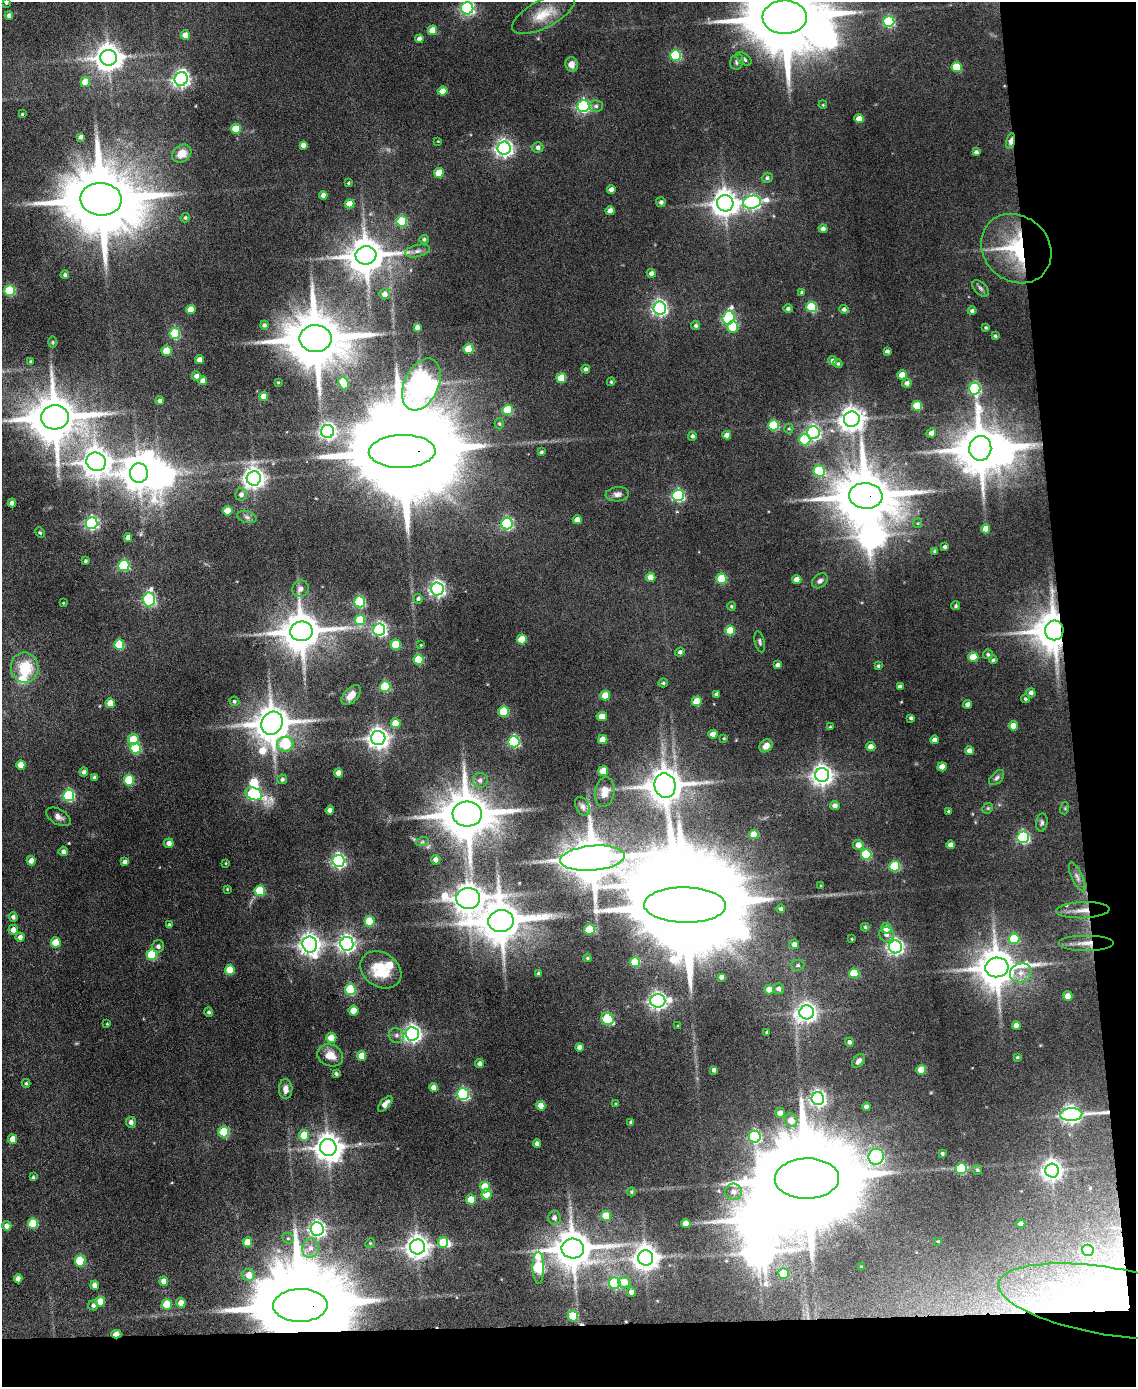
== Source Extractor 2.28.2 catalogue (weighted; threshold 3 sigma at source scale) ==
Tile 12 of 4 x 3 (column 4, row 3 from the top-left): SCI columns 3401-4534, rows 233-1617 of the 4534 x 4512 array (HDU 1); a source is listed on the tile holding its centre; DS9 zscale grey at full resolution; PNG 1138 x 1389 px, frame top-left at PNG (2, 2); each listed source drawn as its Kron ellipse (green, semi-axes under 4 px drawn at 4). Shown black and unused: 10% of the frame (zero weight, under 4 of 8 exposures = <1% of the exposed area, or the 3 px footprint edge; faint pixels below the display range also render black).
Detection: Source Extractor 2.28.2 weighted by HDU 2 'WHT'; one run over the whole footprint, this tile lists its part. Background 0.0942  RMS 0.0056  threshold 0.0228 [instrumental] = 3 sigma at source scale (4.09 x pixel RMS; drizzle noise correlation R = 1.36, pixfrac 0.8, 0.05/0.05 arcsec/px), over >= 5 px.
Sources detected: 381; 3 too faint to see at this stretch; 12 inside a brighter object's white glare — neither listed nor drawn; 4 inside a brighter listed object's ellipse — not listed separately; the other 362 listed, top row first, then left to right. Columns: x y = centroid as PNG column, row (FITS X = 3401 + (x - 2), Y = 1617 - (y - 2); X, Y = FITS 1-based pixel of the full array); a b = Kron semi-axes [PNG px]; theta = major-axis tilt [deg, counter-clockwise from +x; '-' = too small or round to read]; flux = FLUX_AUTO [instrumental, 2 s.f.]
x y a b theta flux
6 3 4 4 - 0.86
467 8 6 6 - 120
543 14 34 14 27 12
9 15 4 4 - 2
785 17 22 16 0 7700
889 22 5 5 - 54
432 30 5 4 - 8.5
185 35 5 4 - 6.5
419 39 4 4 - 2.5
676 55 5 5 - 44
109 58 8 8 - 670
744 59 8 5 -39 1.7
737 62 8 6 64 1.6
571 64 7 6 - 3.8
957 67 5 5 - 18
181 79 7 6 - 190
85 82 5 5 - 9
442 91 5 4 - 5.5
823 105 4 3 - 0.47
583 106 6 6 - 110
596 106 7 5 0 1.3
22 114 3 3 - 0.49
859 119 4 4 - 6.6
236 129 5 5 - 15
81 137 4 4 - 1.7
438 141 4 3 - 0.38
1011 141 8 4 78 4.5
303 145 4 4 - 2.4
538 147 5 5 - 1.8
504 148 6 6 - 230
976 152 4 4 - 1.4
182 154 10 8 37 5.5
439 173 5 5 - 11
767 178 5 5 - 1.3
348 183 4 3 - 0.63
611 189 4 4 - 2.7
323 195 4 4 - 2.7
101 199 21 16 -4 6600
661 202 5 5 - 1.5
752 202 9 6 8 130
725 203 8 8 - 640
349 204 5 4 - 6.8
610 211 4 4 - 4.3
185 218 5 4 - 0.82
402 221 5 5 - 33
823 229 4 4 - 2.2
424 239 4 4 - 1.1
1016 249 37 32 -42 51
417 251 12 6 13 2.3
366 255 10 9 - 1400
651 273 4 4 - 1.9
65 275 4 4 - 1.1
981 288 10 6 -45 1.5
10 291 5 5 - 38
802 292 4 3 - 0.81
385 294 5 5 - 3.7
812 307 5 5 - 34
660 308 6 6 - 160
191 309 5 4 - 8.8
788 309 5 4 - 1.4
844 309 5 4 - 1.4
972 311 4 4 - 1.3
729 318 7 6 - 76
264 325 4 4 - 1.3
696 326 4 4 - 1.2
417 327 4 4 - 2.2
733 327 5 5 - 16
986 328 3 3 - 0.72
175 333 5 5 - 36
995 336 4 3 - 0.79
316 339 16 13 -1 4000
53 342 6 4 -90 0.68
469 349 5 5 - 17
166 351 5 5 - 11
887 351 4 4 - 1.5
199 360 4 4 - 3.4
30 361 3 2 - 0.53
832 361 4 4 - 1.9
838 364 4 4 - 0.91
586 369 4 4 - 1.5
902 375 5 4 - 10
196 376 4 4 - 2
561 378 5 5 - 13
203 381 4 4 - 3.7
278 382 3 2 - 0.52
611 382 4 3 - 0.69
343 383 6 5 - 17
907 383 5 4 - 2.2
421 384 27 17 66 720
975 389 6 5 - 66
264 396 4 4 - 6
160 401 4 4 - 1.7
917 406 5 5 - 19
508 410 5 5 - 23
55 417 14 12 4 2700
852 419 8 7 - 520
499 424 5 4 - 0.85
773 425 5 5 - 34
789 429 5 4 - 0.68
328 431 6 6 - 190
813 433 6 6 - 120
931 433 5 4 - 2.6
727 435 4 4 - 3.6
692 436 4 4 - 1.3
805 440 6 5 - 35
980 448 12 11 - 2300
402 451 33 16 1 19000
541 452 4 4 - 0.94
96 462 10 9 - 690
819 471 6 5 - 39
139 473 9 9 - 870
254 478 7 7 - 360
241 494 6 6 - 2.1
617 494 12 7 4 2.3
678 495 6 5 - 78
866 496 17 13 -5 4200
12 503 4 4 - 2.5
228 511 5 5 - 12
247 517 10 6 -16 1.6
577 520 4 4 - 6.2
92 523 6 6 - 100
918 523 5 4 - 0.57
507 524 6 5 - 76
986 529 4 4 - 6.2
40 533 5 4 - 0.68
128 537 4 4 - 3
945 547 3 3 - 1.1
935 551 4 3 - 0.82
85 561 3 3 - 0.79
124 565 5 5 - 41
651 577 5 4 - 6.2
722 579 5 5 - 24
797 580 4 4 - 5.8
820 581 9 6 42 1.8
300 589 8 8 - 2.8
437 589 6 6 - 180
149 599 7 6 - 90
418 599 5 4 - 1.2
360 602 5 5 - 47
63 603 3 3 - 0.41
731 606 4 4 - 0.76
956 606 4 4 - 0.91
360 620 5 5 - 22
379 629 6 6 - 140
730 630 5 5 - 16
1054 630 10 9 - 1700
301 631 11 10 - 1700
522 639 5 5 - 14
760 642 11 5 -77 1.2
119 645 5 5 - 25
396 645 5 5 - 20
421 645 3 3 - 0.36
680 652 4 4 - 1.5
988 654 5 4 - 0.9
973 657 5 5 - 14
418 660 5 5 - 22
993 660 4 3 - 0.9
777 665 4 4 - 1.7
878 666 4 3 - 0.8
25 667 15 14 - 17
663 683 5 4 - 0.88
385 686 5 5 - 36
900 687 4 4 - 2
1031 693 5 4 - 2
717 694 4 4 - 1.7
351 695 12 7 48 4.7
605 696 5 5 - 13
1025 699 4 3 - 0.79
234 701 5 4 - 0.93
697 701 5 5 - 13
110 703 5 4 - 6.3
968 704 4 4 - 2.4
504 711 5 5 - 26
602 716 5 4 - 6.8
911 718 4 3 - 1.2
272 723 12 10 55 1500
396 723 5 5 - 12
1013 726 5 4 - 7.9
830 727 3 2 - 0.51
713 734 4 4 - 4.5
378 738 7 7 - 330
724 738 3 2 - 0.48
133 739 5 5 - 11
603 740 5 4 - 6.7
934 740 4 4 - 3.3
514 742 5 5 - 69
285 744 8 7 - 38
766 746 7 6 - 3.7
871 747 4 4 - 4.3
136 748 5 5 - 37
970 751 4 4 - 3.9
21 765 5 4 - 5.6
942 767 4 4 - 5
603 771 5 5 - 13
84 772 4 4 - 1.7
339 773 4 4 - 5.8
822 775 7 7 - 340
94 777 4 4 - 1.2
997 778 9 5 45 1.4
282 779 5 4 - 1.3
129 780 5 5 - 27
480 780 8 8 - 2.5
665 785 12 10 -74 1400
605 792 15 10 81 6
254 794 9 6 -23 93
69 795 6 5 - 61
835 805 5 4 - 2.5
583 806 10 6 -63 1.8
988 808 6 4 44 0.77
1065 808 6 4 73 0.63
330 810 4 4 - 3.2
948 811 3 3 - 0.63
467 814 14 12 -5 2900
58 817 13 7 -29 2.5
1042 822 9 5 83 1.2
754 834 5 4 - 8.7
1023 837 6 6 - 82
422 842 6 4 18 0.88
169 843 5 5 - 3.1
858 845 5 5 - 4.1
951 845 4 4 - 3.2
63 851 5 5 - 1.4
866 854 5 5 - 40
592 858 32 12 5 2900
436 860 5 4 - 2.8
31 861 4 4 - 3.4
338 861 6 6 - 130
125 862 4 4 - 2
226 863 4 2 - 0.4
895 866 5 5 - 31
1077 877 16 5 -65 2.3
821 886 4 3 - 0.46
227 889 4 3 - 0.46
260 891 5 5 - 27
468 898 12 10 2 910
685 905 41 17 -1 23000
781 909 4 4 - 1.3
1083 910 27 8 3 6.6
13 917 4 4 - 1.6
369 921 5 5 - 23
501 921 12 11 - 2000
169 925 4 3 - 0.84
865 927 4 4 - 0.74
886 928 5 5 - 6.2
590 929 5 5 - 23
13 930 5 5 - 3.1
886 934 8 7 - 2.7
20 937 4 4 - 2.1
852 939 4 2 - 0.34
1014 939 5 5 - 25
56 942 5 5 - 9.8
1086 943 28 8 0 6.6
310 944 8 7 - 350
347 944 7 6 - 210
794 944 5 5 - 2.8
158 946 6 6 - 1.7
895 947 6 6 - 190
152 955 5 5 - 32
587 958 4 3 - 0.67
635 962 5 5 - 23
798 965 7 5 13 1
997 967 11 10 - 1700
230 970 5 5 - 15
381 970 22 17 -35 17
854 973 5 5 - 21
1021 973 11 9 25 5.4
539 974 3 3 - 1.3
721 977 4 4 - 1.9
350 989 5 5 - 32
779 989 5 5 - 2.1
769 990 5 5 - 6.3
1068 996 5 4 - 6.7
658 1001 7 6 - 220
353 1011 5 5 - 8.3
209 1012 5 4 - 1.1
807 1012 7 7 - 310
607 1019 6 5 - 47
107 1024 3 3 - 0.43
1016 1025 4 4 - 3.7
678 1026 3 3 - 0.52
767 1032 3 3 - 0.86
412 1034 7 6 - 220
396 1035 8 7 - 1.9
331 1038 5 5 - 7.5
849 1042 4 4 - 1.5
580 1047 4 4 - 2.6
330 1055 13 10 -25 7
362 1056 5 5 - 8.9
1017 1057 3 3 - 0.64
859 1061 8 5 47 1.9
480 1063 4 4 - 1.9
714 1070 4 4 - 1.6
921 1070 5 5 - 10
336 1074 4 3 - 1
26 1083 4 4 - 0.72
434 1087 4 4 - 3.4
286 1089 10 7 89 3.3
463 1094 6 5 - 79
818 1099 6 6 - 190
385 1104 9 4 48 3
616 1104 4 3 - 0.55
541 1106 5 4 - 7.4
866 1107 4 4 - 2.1
780 1113 5 4 - 4.3
1071 1115 11 6 3 250
791 1120 7 6 - 5.7
131 1122 5 5 - 2.4
631 1122 4 3 - 0.98
224 1132 5 5 - 22
304 1135 5 5 - 9.8
755 1137 6 6 - 70
13 1139 5 4 - 6
537 1144 4 4 - 2.3
328 1147 8 8 - 700
942 1153 3 3 - 0.84
876 1157 8 7 - 130
961 1169 5 5 - 35
977 1170 5 5 - 0.86
1052 1171 7 6 - 320
33 1177 4 3 - 0.83
807 1179 32 20 1 17000
485 1187 5 5 - 14
631 1192 4 4 - 0.63
733 1192 8 8 - 3.7
486 1194 5 5 - 8.9
471 1200 5 5 - 9.9
606 1216 5 5 - 12
554 1218 7 6 - 2.3
33 1223 5 5 - 20
686 1223 5 4 - 4.4
1021 1224 4 4 - 3.1
7 1226 5 4 - 2.6
317 1229 7 6 - 200
288 1238 6 5 - 0.87
938 1241 3 2 - 0.41
247 1242 5 4 - 7.6
443 1242 5 5 - 13
370 1243 5 4 - 0.59
417 1247 7 7 - 460
311 1248 10 8 72 4.3
573 1248 11 10 - 1600
1088 1250 5 5 - 52
646 1258 8 7 - 570
80 1261 5 5 - 26
861 1267 3 2 - 0.34
538 1268 16 6 -89 54
783 1274 5 5 - 16
249 1275 6 6 - 6.3
18 1279 4 4 - 3
164 1281 5 4 - 4.2
624 1282 6 5 - 7
615 1283 6 5 - 57
95 1285 4 4 - 3.1
631 1292 5 4 - 2.2
1109 1301 111 33 -9 120
100 1302 5 4 - 7.5
181 1303 5 4 - 5.1
167 1304 5 5 - 17
93 1305 5 5 - 1.5
300 1305 27 16 1 14000
573 1316 5 5 - 16
116 1334 5 4 - 7.9
Overlapping masked pixels (flux is a lower limit): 11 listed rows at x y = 1011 141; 1016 249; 402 451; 866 496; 1054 630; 1083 910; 1086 943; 1071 1115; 1109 1301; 300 1305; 116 1334
Isophote crosses this tile's border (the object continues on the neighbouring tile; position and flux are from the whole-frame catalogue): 3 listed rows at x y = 6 3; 467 8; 785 17